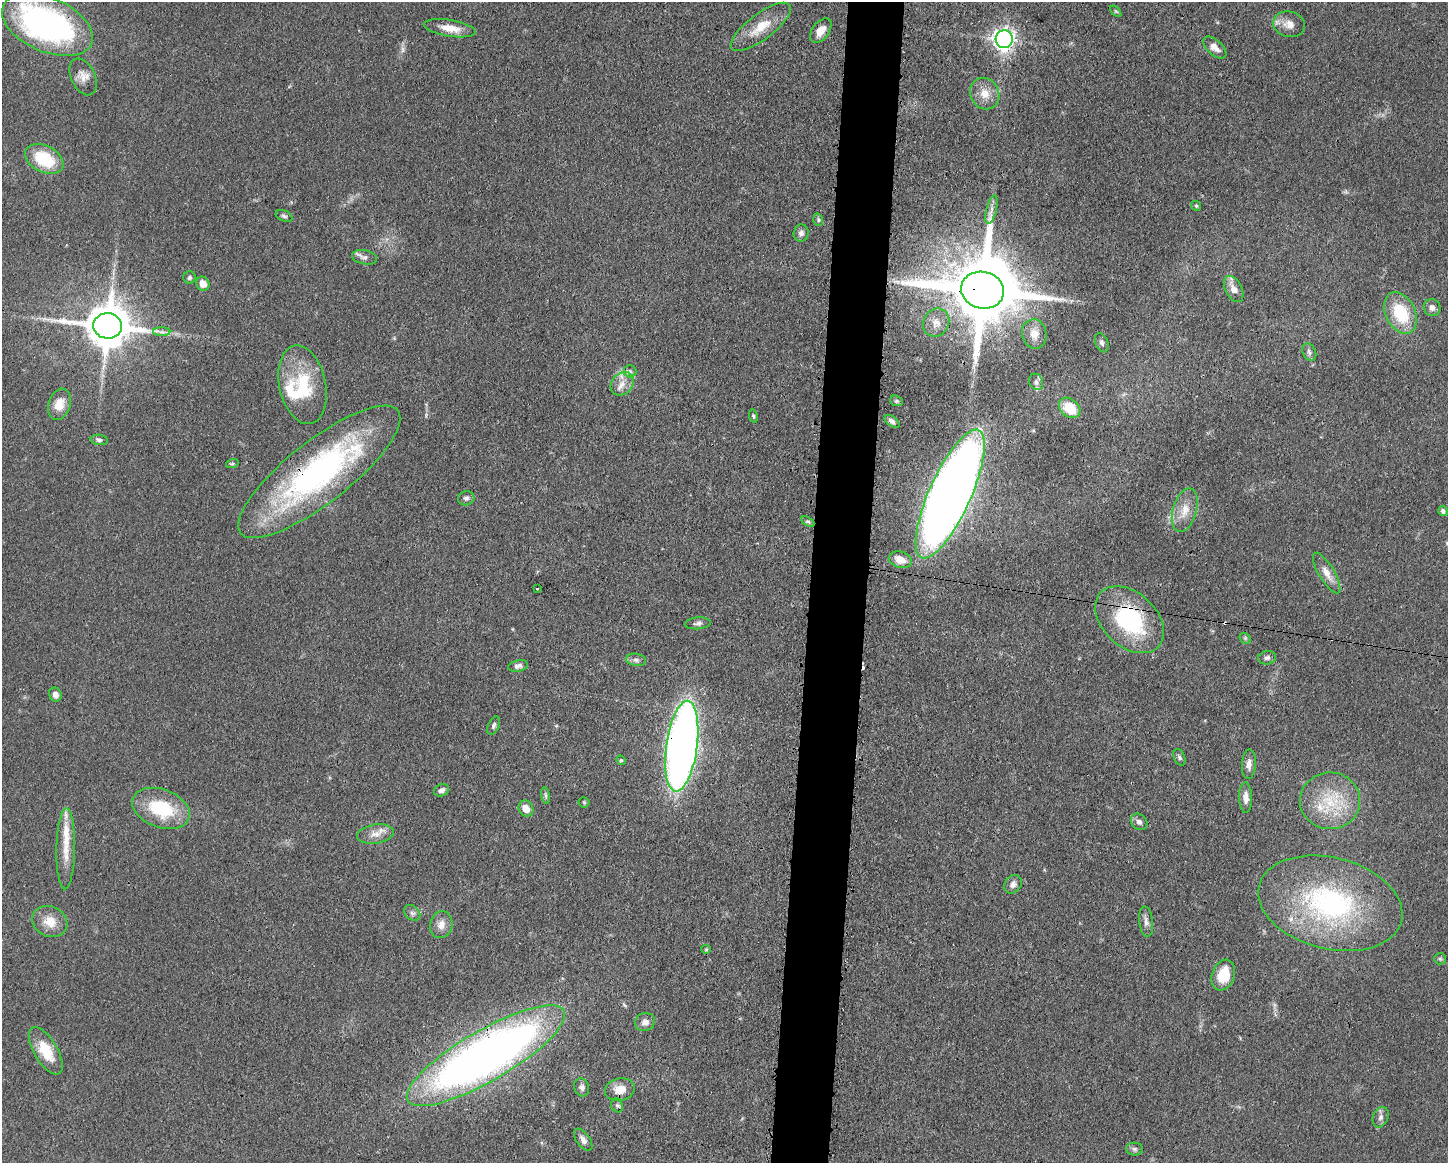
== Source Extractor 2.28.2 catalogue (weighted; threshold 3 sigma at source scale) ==
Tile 5 of 3 x 4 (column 2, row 2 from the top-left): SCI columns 1562-3007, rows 2324-3484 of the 4681 x 4648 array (HDU 1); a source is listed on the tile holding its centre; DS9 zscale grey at full resolution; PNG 1450 x 1165 px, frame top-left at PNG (2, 2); each listed source drawn as its Kron ellipse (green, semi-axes under 4 px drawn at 4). Shown black and unused: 4% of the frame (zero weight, under 3 of 4 exposures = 1% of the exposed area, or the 3 px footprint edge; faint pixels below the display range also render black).
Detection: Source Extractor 2.28.2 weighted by HDU 2 'WHT'; one run over the whole footprint, this tile lists its part. Background 0.0597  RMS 0.0043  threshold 0.0191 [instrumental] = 3 sigma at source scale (4.5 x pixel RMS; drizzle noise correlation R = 1.50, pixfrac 1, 0.05/0.05 arcsec/px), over >= 5 px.
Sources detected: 100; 2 too faint to see at this stretch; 1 inside a brighter object's white glare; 3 cosmic-ray / hot-pixel residue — neither listed nor drawn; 5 inside a brighter listed object's ellipse — not listed separately; the other 89 listed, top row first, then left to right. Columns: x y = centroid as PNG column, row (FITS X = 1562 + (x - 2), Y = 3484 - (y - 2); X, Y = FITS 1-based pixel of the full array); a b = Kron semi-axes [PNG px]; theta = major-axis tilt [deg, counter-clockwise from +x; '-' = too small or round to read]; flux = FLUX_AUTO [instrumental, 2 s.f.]
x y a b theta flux
1116 11 7 4 -45 0.55
1289 24 16 13 -14 4.4
47 25 48 27 -23 140
761 27 36 13 37 11
450 28 26 8 -9 6.2
821 31 14 8 53 4.7
1004 39 9 8 - 240
1215 47 14 7 -42 3.2
83 77 19 12 -64 4.2
985 94 16 14 -60 6
44 159 20 13 -28 19
1196 206 5 4 - 0.61
991 210 14 5 77 2.3
284 216 9 5 -23 1
818 220 6 4 -71 0.71
801 233 9 7 78 1.6
365 257 12 7 -12 1.9
190 277 6 6 - 1.1
203 284 7 6 - 4
1234 289 14 8 -62 3.7
982 290 22 18 -13 5300
1432 308 8 8 - 2.2
1401 313 22 14 -64 20
936 323 14 12 59 4.3
108 326 14 12 -6 1600
162 332 9 4 0 1.4
1034 334 15 12 -78 4.6
1102 343 10 6 -68 1.2
1309 352 9 6 -63 1.4
630 371 6 6 - 0.99
1036 382 8 7 - 1.3
622 384 13 10 47 4.2
302 385 40 23 -78 25
896 401 7 5 -19 0.73
59 404 16 11 71 5.8
1070 408 12 8 -39 12
753 416 7 4 -77 0.66
892 421 9 5 -35 1.7
99 440 8 5 -7 1.1
232 464 6 4 18 0.62
319 472 100 31 38 130
950 494 70 21 66 730
466 498 8 7 - 1.4
1185 510 22 12 74 6.7
1443 511 5 5 - 1.1
808 521 7 4 -31 0.85
900 560 12 8 -16 5.4
1327 573 23 8 -59 4.5
537 589 3 2 - 0.48
1129 620 40 27 -43 45
698 623 13 6 5 1.4
1245 638 6 4 -46 0.69
1267 658 9 6 8 1.3
636 660 10 6 -8 1.4
518 666 10 5 10 1.6
55 695 7 6 - 2.2
493 726 10 5 66 1.2
682 746 46 15 82 350
1179 757 9 5 -68 0.98
621 760 5 4 - 0.59
1249 764 15 7 87 2.8
441 790 8 6 23 1.9
546 795 8 4 -81 0.86
1246 798 15 6 -89 2.9
1330 801 30 28 1 21
584 802 5 5 - 0.63
161 808 30 19 -20 24
526 809 8 7 - 4.7
1139 822 9 7 -43 1.7
375 834 18 9 9 4.2
66 849 40 9 89 9.1
1013 884 10 8 52 2.2
1330 903 73 45 -14 89
412 913 9 6 -43 1.5
50 921 18 15 -27 7
1146 922 15 7 -83 2
441 925 13 11 77 3.8
706 949 5 4 - 0.51
1440 959 6 5 - 0.75
1223 975 16 11 69 13
645 1022 10 9 - 2.4
46 1051 26 11 -59 12
486 1056 90 25 30 370
582 1087 9 7 -71 1.6
620 1089 15 11 12 5.7
617 1105 7 5 -67 1.1
1381 1117 10 7 69 1.8
583 1140 13 6 -54 2.4
1134 1149 8 6 -2 1.2
Overlapping masked pixels (flux is a lower limit): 8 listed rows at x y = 47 25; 982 290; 319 472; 950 494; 1129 620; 682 746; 1330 903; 486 1056
Isophote crosses this tile's border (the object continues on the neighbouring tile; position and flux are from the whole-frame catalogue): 1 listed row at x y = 47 25